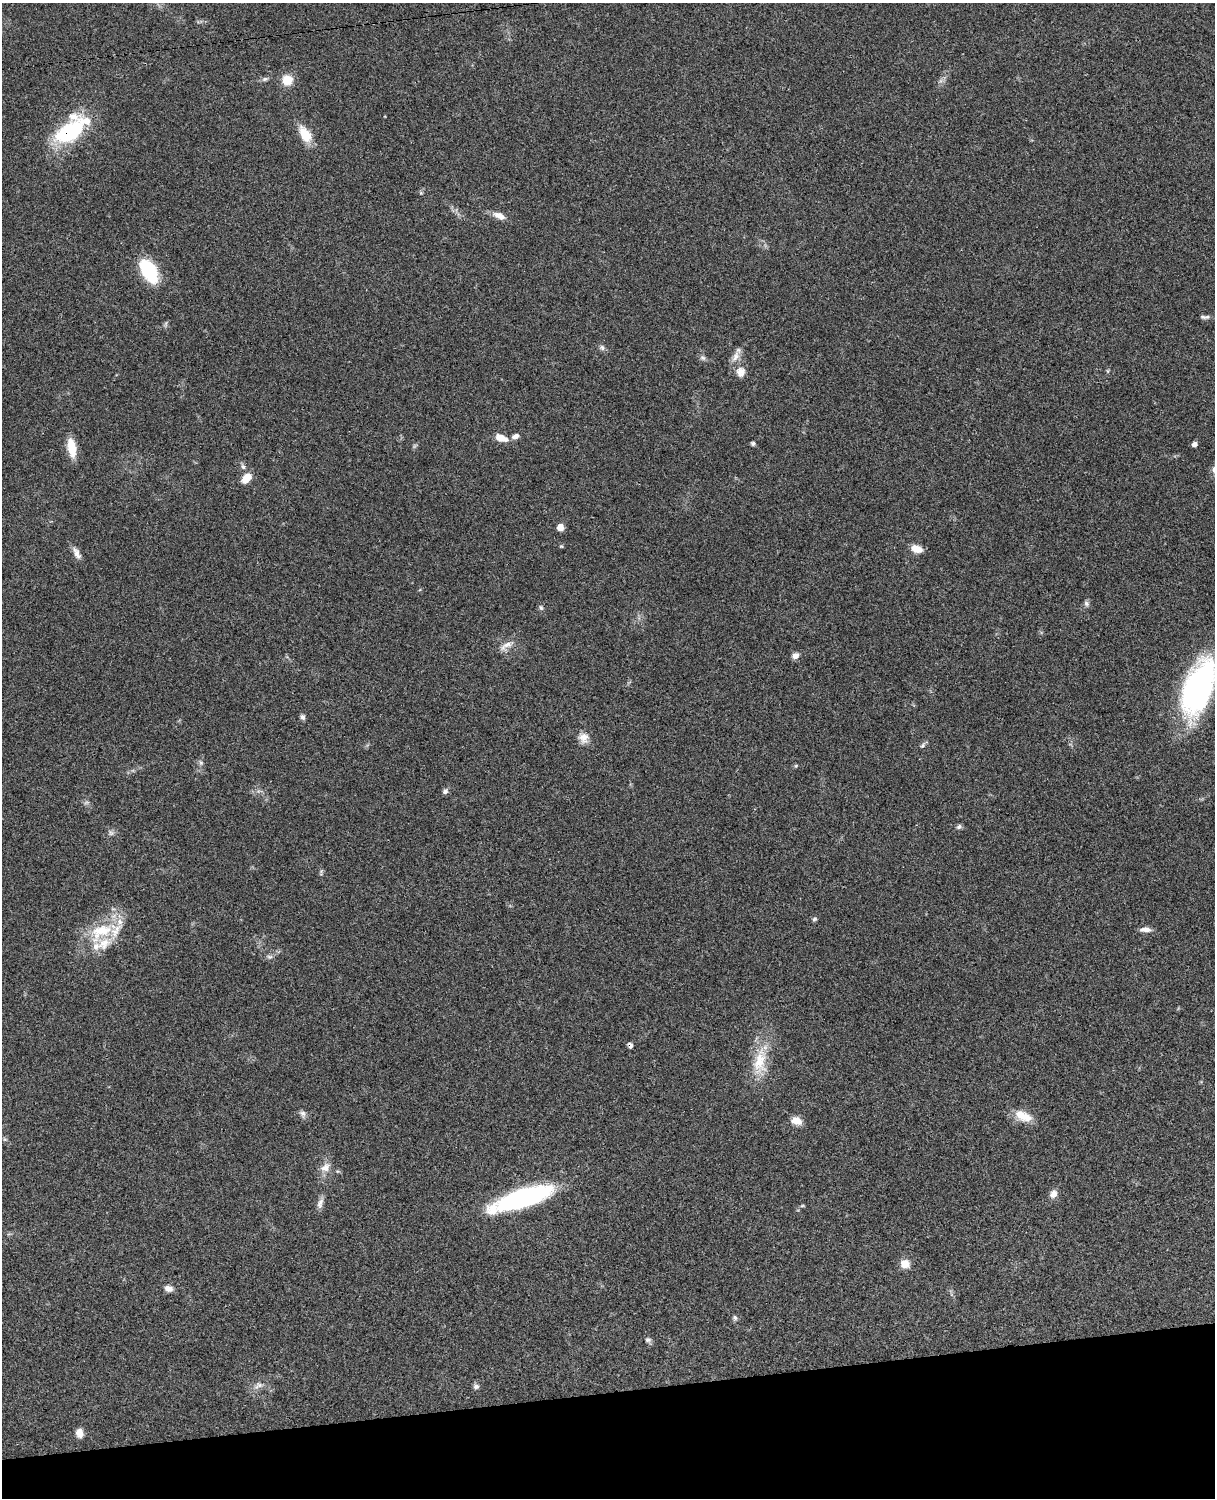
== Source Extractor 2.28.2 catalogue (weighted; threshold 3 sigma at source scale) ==
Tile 10 of 4 x 3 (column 2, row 3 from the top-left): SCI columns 1334-2546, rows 275-1770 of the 5089 x 4924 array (HDU 1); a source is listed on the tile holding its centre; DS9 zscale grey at full resolution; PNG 1217 x 1500 px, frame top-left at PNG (2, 3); no overlay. Shown black and unused: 7% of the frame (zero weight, under 3 of 4 exposures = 6% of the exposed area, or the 3 px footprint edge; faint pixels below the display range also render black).
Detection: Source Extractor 2.28.2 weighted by HDU 2 'WHT'; one run over the whole footprint, this tile lists its part. Background 0.0864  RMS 0.0061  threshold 0.0274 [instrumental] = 3 sigma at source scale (4.5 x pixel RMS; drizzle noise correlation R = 1.50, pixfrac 1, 0.05/0.05 arcsec/px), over >= 5 px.
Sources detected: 67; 2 too faint to see at this stretch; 1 cosmic-ray / hot-pixel residue — not listed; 5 inside a brighter listed object's ellipse — not listed separately; the other 59 listed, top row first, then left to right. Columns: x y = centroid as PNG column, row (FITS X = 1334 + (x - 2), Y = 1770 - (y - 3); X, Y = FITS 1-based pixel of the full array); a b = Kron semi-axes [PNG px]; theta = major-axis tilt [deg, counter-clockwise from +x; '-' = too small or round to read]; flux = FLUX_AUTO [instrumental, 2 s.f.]
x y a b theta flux
265 79 10 5 15 1.6
287 80 11 10 - 9.8
70 131 40 17 35 58
305 134 21 12 -59 12
421 193 6 4 -45 0.78
499 216 18 8 -23 4.8
149 271 29 16 -59 28
1203 317 9 6 -23 1.4
602 347 8 7 - 1.7
735 357 19 9 60 4.9
703 358 8 6 -30 1.7
1108 371 6 4 -71 0.72
741 372 14 12 80 5.3
515 436 9 6 27 2.6
501 438 15 8 -20 6.5
753 443 5 4 - 1.2
1194 444 5 5 - 2.4
71 448 21 9 -80 12
243 467 8 6 -72 1.6
246 478 11 7 47 8.2
560 527 7 6 - 5.2
561 546 5 4 - 0.66
916 549 12 8 -20 6.6
76 553 19 7 -62 3.9
1086 603 8 7 - 1.6
541 608 7 5 -73 1.2
506 645 24 7 29 4.8
795 656 9 7 32 2.8
1198 688 54 25 70 160
302 717 7 6 - 1.6
584 738 14 13 - 5.4
923 745 9 5 53 1.4
201 763 7 5 -55 1.4
796 766 5 5 - 0.7
445 791 8 7 - 1.7
959 827 8 5 30 1.4
111 833 8 7 - 1.8
321 872 11 3 85 1
814 919 7 4 28 1
1145 929 14 6 1 3.4
101 932 39 20 31 28
270 957 8 6 0 1.6
760 1061 42 18 82 21
302 1113 10 7 -39 2.2
1023 1116 24 12 -24 10
796 1121 12 9 -8 5.9
5 1139 6 5 - 0.91
325 1167 15 11 38 5.4
1053 1194 10 8 66 3.5
522 1198 63 17 19 96
320 1203 16 7 73 3.1
802 1206 6 4 19 0.73
905 1264 11 11 - 5.9
169 1288 10 7 -13 3.4
735 1318 7 6 - 1.4
648 1340 9 7 14 1.6
258 1385 15 8 32 3.8
476 1386 7 7 - 1.8
79 1433 10 8 -79 4.4
Overlapping masked pixels (flux is a lower limit): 1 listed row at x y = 70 131
Isophote crosses this tile's border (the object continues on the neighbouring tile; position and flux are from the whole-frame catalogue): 1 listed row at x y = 1198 688